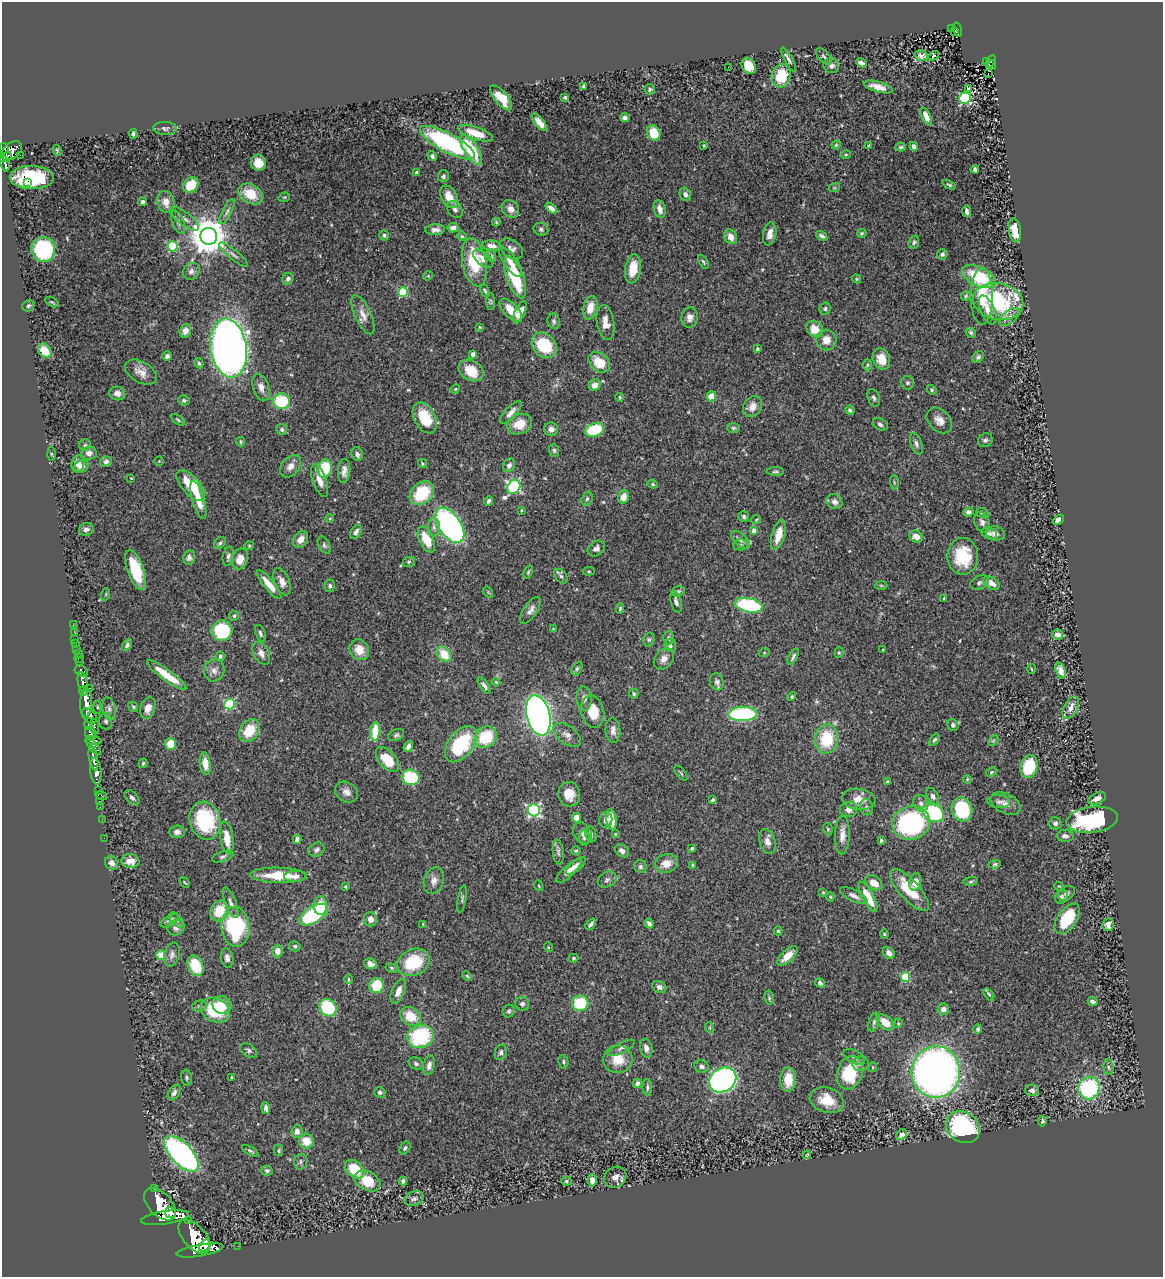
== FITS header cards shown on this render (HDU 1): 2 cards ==
NAXIS1  =                 1161
NAXIS2  =                 1275

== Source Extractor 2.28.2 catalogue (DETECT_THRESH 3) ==
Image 1161 x 1275 px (HDU 1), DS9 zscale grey, 1 PNG px = 1 image px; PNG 1165 x 1279 px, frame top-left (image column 1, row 1275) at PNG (2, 2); each listed source drawn as its Kron ellipse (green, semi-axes under 4 px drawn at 4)
Background 0.887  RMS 0.031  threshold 0.0941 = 3 sigma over >= 5 px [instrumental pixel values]
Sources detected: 512; of the 512, the 500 brightest by FLUX_AUTO listed and drawn (12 fainter detections omitted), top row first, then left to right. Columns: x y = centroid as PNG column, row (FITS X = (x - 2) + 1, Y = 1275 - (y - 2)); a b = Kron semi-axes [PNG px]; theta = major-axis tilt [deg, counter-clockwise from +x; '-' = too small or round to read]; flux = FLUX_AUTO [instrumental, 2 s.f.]
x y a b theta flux
952 28 3 3 - 29
957 29 7 3 -76 130
955 31 3 2 - 34
824 56 10 5 -49 5.7
921 56 7 5 -17 8.9
934 56 5 3 - 49
789 60 13 4 -62 7
986 61 3 3 - 22
990 61 7 3 58 74
861 63 5 4 - 11
992 65 5 3 - 55
749 66 8 6 -62 50
831 66 8 7 - 12
728 67 2 2 - 4.7
988 74 3 2 - 400
781 76 12 9 77 71
584 86 4 3 - 4.8
878 87 15 5 -16 21
968 88 3 3 - 43
650 89 5 5 - 3.9
565 97 4 3 - 3.5
501 98 15 6 -50 48
965 98 6 5 - 230
926 116 9 4 -66 17
625 118 4 4 - 5.4
539 122 10 4 -51 17
165 128 12 6 -2 6.7
475 133 18 6 -19 45
654 133 8 6 -64 45
133 134 5 3 - 3.7
447 143 31 9 -28 350
704 145 3 2 - 1.9
836 145 4 4 - 2.4
868 146 4 3 - 1.9
914 146 4 4 - 9.7
901 147 5 3 - 3.9
4 148 5 4 - 690
57 150 5 4 - 2.2
471 150 17 7 -57 110
11 151 12 7 38 1100
846 154 5 3 - 2.4
20 155 2 2 - 7.5
432 156 5 4 - 5.4
5 157 6 3 20 430
258 163 8 7 - 27
5 164 8 4 -77 340
975 169 4 4 - 6.3
417 173 4 3 - 6.1
443 176 6 5 - 4.4
32 178 22 11 -1 180
27 182 3 3 - 66
191 185 9 6 47 51
949 185 7 3 -25 3.6
834 188 6 4 18 2.8
250 194 13 9 -30 53
685 194 7 5 -69 8.2
284 197 6 4 19 2.6
449 197 12 7 -60 29
142 202 4 3 - 8.2
166 202 11 8 -76 20
551 208 7 4 -41 13
455 209 9 7 -53 7.1
510 209 10 8 -49 13
660 209 9 5 -74 15
967 211 6 3 -82 6.9
227 212 14 4 62 7.6
185 219 17 6 -36 12
178 222 12 6 -68 8.6
496 222 4 4 - 2.7
453 228 5 4 - 11
541 229 7 6 - 5
435 230 10 5 3 9.5
1015 230 12 6 -80 42
862 233 4 4 - 3.3
770 234 11 6 80 17
384 235 5 5 - 4.6
209 236 8 8 - 6200
462 236 5 4 - 2.7
822 236 6 4 -32 6.4
731 237 8 6 -62 19
914 242 7 5 71 4.5
173 246 5 5 - 150
492 246 9 5 -7 16
43 249 12 12 - 190
511 249 13 8 -36 13
233 254 18 5 -39 8.4
942 254 5 5 - 5.2
492 256 6 4 -72 3.3
483 259 12 6 -42 15
474 262 24 12 -79 100
510 262 17 6 -55 20
703 262 7 4 -59 3.9
633 269 15 8 81 45
191 271 9 8 - 9.4
428 276 5 4 - 2.3
515 277 22 8 -70 120
979 277 18 9 -25 110
288 279 6 5 - 6.6
856 279 5 4 - 3
485 291 7 3 -65 3.8
403 292 5 4 - 130
966 296 5 4 - 2.8
982 296 28 11 -90 65
491 301 8 4 -89 3.4
998 301 25 18 -11 230
52 302 7 3 -31 2.7
28 306 6 5 - 4
590 308 12 7 76 27
825 308 6 5 - 4.6
511 310 14 7 -46 41
988 310 15 7 -67 21
520 312 12 5 66 20
363 315 21 8 -65 19
690 317 10 8 80 12
1009 317 12 6 40 12
554 321 8 6 -71 5.2
605 322 17 8 -82 23
480 327 4 3 - 1.7
815 329 9 7 -40 36
185 331 7 5 74 14
971 333 5 4 - 3.3
826 340 10 10 - 23
544 345 14 11 -49 110
229 348 30 18 -81 1800
757 349 3 3 - 4.3
45 351 8 6 -50 39
473 354 4 3 - 13
167 356 4 4 - 5.7
978 357 6 5 - 5
882 359 10 8 -68 33
599 362 12 9 -42 51
199 363 5 4 - 3.8
867 365 6 4 89 3.1
471 370 13 10 -30 54
141 372 17 10 -30 20
908 383 7 6 - 4.5
595 385 6 5 - 14
261 387 14 8 -72 16
455 389 5 4 - 2.3
932 390 5 4 - 3.3
117 393 8 7 - 13
711 396 5 4 - 34
619 397 4 3 - 2.4
874 398 9 6 -66 6
184 400 6 5 - 3.7
282 401 8 7 - 110
752 407 11 8 55 20
850 410 5 4 - 5.8
511 413 14 5 48 13
425 418 17 10 -62 66
178 420 8 3 -39 3.1
939 420 15 10 -45 17
520 424 13 10 22 39
880 424 8 5 -29 6
733 428 6 5 - 3.7
282 429 5 5 - 4.3
551 429 7 7 - 11
594 430 9 6 18 110
985 440 7 6 - 6.2
240 442 4 4 - 2.9
916 444 11 5 -71 7.1
85 445 6 5 - 4
554 450 7 5 -86 4.3
89 453 8 6 6 9.8
51 454 6 4 -88 3.1
357 454 7 5 -71 7.1
106 461 6 5 - 6.8
159 461 4 4 - 1.7
422 463 5 4 - 3
78 464 8 6 80 14
509 465 7 5 61 9
82 466 7 6 - 14
291 466 12 8 49 16
325 469 9 7 76 83
344 471 12 6 86 13
775 471 8 3 -1 3.6
131 478 3 2 - 1.8
320 481 17 7 -70 19
894 482 7 3 -88 2.8
653 484 5 4 - 3
191 485 19 8 -49 84
514 487 7 6 - 380
422 493 13 10 43 100
623 497 7 5 73 19
587 499 7 5 72 4.4
198 500 20 6 -74 29
488 501 5 3 - 5.7
835 502 8 7 - 8.5
521 510 4 2 - 2.1
968 512 5 4 - 7.8
982 513 6 4 -19 3.5
744 516 5 5 - 4.1
330 518 4 3 - 1.9
756 520 5 3 - 1.8
1058 520 6 4 41 11
982 522 10 7 -66 8.9
450 525 20 11 -56 630
434 527 9 6 -88 9.1
86 529 7 6 - 7.5
754 531 4 4 - 20
356 532 8 5 57 8.2
995 533 10 7 -15 12
989 534 8 5 -20 5
778 535 15 6 74 35
916 536 7 5 -34 17
301 539 9 6 54 17
426 540 14 7 -65 48
740 540 11 6 -43 7.6
220 543 7 5 43 4.4
324 545 9 5 -61 5.2
740 545 7 5 2 4.1
249 546 4 4 - 2.4
596 548 9 7 36 8.7
228 556 10 5 79 6.7
963 556 18 15 -89 86
189 558 7 6 - 6.9
240 559 11 8 69 21
409 562 6 5 - 3.3
136 570 21 8 -71 79
589 571 6 4 6 2.7
528 572 7 4 69 2.9
561 576 8 5 -51 5.3
282 582 14 7 -68 16
979 583 10 6 26 6.3
991 583 9 5 -34 19
269 584 18 5 -50 30
881 585 6 4 -2 2.6
330 586 6 5 - 5.1
678 591 7 5 18 5.2
488 592 6 4 -55 2.4
106 594 6 4 71 2
944 598 3 3 - 2
676 602 11 5 -75 7.9
749 605 14 7 -12 210
620 608 5 3 - 3.2
530 610 15 6 55 12
234 616 5 5 - 3
73 625 2 2 - 6.3
553 629 3 3 - 2.7
222 631 10 10 - 120
74 632 2 2 - 11
260 633 9 5 -71 5.4
1058 634 5 5 - 11
669 638 6 5 - 5.1
75 639 2 2 - 6.8
649 639 7 5 75 4.3
76 643 2 2 - 11
127 645 6 4 58 4.8
670 645 7 5 -89 6.6
77 649 2 2 - 8.8
359 650 11 9 -56 30
883 650 3 3 - 2.5
79 653 4 3 - 67
261 653 12 7 -61 12
764 653 6 3 19 1.9
839 653 5 4 - 2.8
444 654 9 6 -50 45
220 656 5 4 - 4.1
793 657 9 3 63 5.1
79 658 5 2 - 21
664 659 12 9 50 14
80 662 3 3 - 170
577 669 7 4 63 3.9
1031 669 5 3 - 1.8
214 670 11 10 - 13
81 671 7 5 -29 500
1061 671 8 4 -71 15
167 675 24 5 -36 50
83 682 10 5 -82 2000
496 682 4 4 - 2.2
717 682 8 7 - 7.5
484 685 9 4 -56 7
90 688 3 2 - 36
83 691 5 3 - 630
634 694 5 4 - 3.4
792 696 5 4 - 3.3
584 699 12 7 -86 11
86 703 14 6 88 4600
230 704 5 5 - 170
97 707 6 4 -86 2.9
133 707 5 4 - 3.1
148 708 11 7 74 19
1071 708 12 6 62 17
109 709 11 6 -78 9.3
593 711 16 11 -77 50
743 714 14 7 2 230
538 715 20 11 -76 1300
89 716 9 6 -47 1900
106 721 8 6 -86 5.7
89 724 6 4 88 600
953 725 6 5 - 5.3
94 726 7 4 -85 370
613 730 13 7 -88 13
249 731 12 9 52 54
375 731 9 5 84 72
90 734 7 5 -68 840
396 735 8 5 25 4.8
567 735 16 9 -37 14
486 737 12 9 42 100
827 739 15 11 82 91
934 740 7 4 55 3.9
93 741 8 4 -4 850
993 741 6 4 45 3.3
170 744 6 5 - 34
461 744 21 12 52 140
408 746 6 4 53 9.5
94 747 10 4 -51 670
93 758 12 4 -79 2100
387 759 14 8 -49 58
143 763 5 3 - 3
205 764 11 5 -82 22
1029 767 12 8 75 87
96 771 13 5 -84 2500
992 772 6 4 28 2.9
681 773 9 3 -51 2.9
411 777 9 7 -11 110
967 779 4 3 - 2.1
887 782 4 3 - 3.1
98 790 2 2 - 16
346 792 12 9 -33 14
569 794 12 11 - 29
101 796 6 3 -15 130
933 796 9 5 -62 7.9
132 798 9 5 -47 7
1097 798 9 5 23 13
859 799 17 10 -6 24
713 800 4 3 - 3.8
99 801 2 2 - 20
999 802 11 6 -4 7.2
921 803 8 7 - 8.4
1005 803 16 9 -27 16
100 807 2 2 - 12
867 807 8 6 -74 6.1
849 809 8 7 - 11
962 809 12 10 -74 150
534 810 6 6 - 360
933 813 11 8 -30 270
576 818 5 4 - 24
102 819 2 2 - 13
611 819 10 5 -80 37
606 820 8 6 80 9.2
1092 820 26 13 7 230
205 821 19 15 -74 170
911 823 19 16 13 340
1055 823 6 6 - 7.5
828 829 6 4 -70 3.3
177 832 7 6 - 9.8
582 833 11 8 -61 9.8
591 834 8 5 -81 5
615 834 4 3 - 2.2
842 835 19 7 87 18
1065 836 8 6 -5 10
104 838 2 2 - 10
227 838 17 6 -81 34
584 838 7 5 -85 6.6
297 839 4 4 - 6.4
881 840 4 4 - 3.6
767 841 12 8 -75 13
692 848 4 3 - 3.7
317 850 8 6 32 6.4
576 851 5 4 - 2.9
622 851 8 5 -35 9.1
558 852 12 5 -83 7
223 857 11 5 17 6
130 861 9 7 -3 18
111 863 7 6 - 12
666 863 11 9 14 22
995 864 6 4 10 3.4
693 865 4 4 - 3.9
576 866 12 5 42 10
640 867 6 6 - 5.3
569 871 17 5 42 17
278 875 29 7 -1 65
295 876 11 5 2 8.5
607 880 10 7 32 6.9
434 881 14 9 71 15
971 881 7 4 7 3.4
915 882 9 6 75 17
185 883 6 3 -48 2.1
874 883 9 6 -34 22
539 886 5 3 - 1.7
1059 886 5 3 - 1.7
345 887 3 3 - 2.7
909 890 27 10 -47 69
823 892 3 3 - 2.1
1066 893 9 6 32 7
854 896 15 5 -26 11
830 897 4 4 - 2.1
868 897 17 5 -62 44
1061 897 7 6 - 5.4
462 899 14 3 80 4
231 903 16 5 -69 9
320 906 9 7 -89 53
219 911 11 8 64 53
314 915 16 8 31 200
370 919 7 6 - 12
1067 919 17 9 54 94
176 920 9 5 -50 5.2
170 921 10 4 31 8.7
649 923 5 3 - 7.7
423 924 3 3 - 1.9
591 924 6 3 48 6.1
1108 925 6 5 - 9.2
176 927 8 7 - 9.8
235 927 20 14 -85 190
778 931 4 4 - 3.4
884 934 4 4 - 2.2
295 946 6 5 - 3.9
548 947 5 3 - 1.8
277 951 6 5 - 16
889 953 7 5 -45 11
161 955 4 4 - 94
172 955 12 7 75 10
787 956 13 6 43 24
227 958 10 6 -80 8.7
574 958 5 4 - 3.6
413 962 17 13 24 95
370 964 7 5 -23 10
195 966 10 7 -67 73
391 968 6 4 -28 3.3
467 976 5 4 - 3.1
905 977 5 5 - 130
348 979 5 3 - 2.3
820 983 5 4 - 9.2
376 986 7 7 - 73
659 987 7 6 - 7.8
398 991 13 6 66 18
989 994 7 4 -51 3.6
769 998 7 4 -82 3.3
1093 1001 5 3 - 6.4
580 1003 8 7 - 93
522 1004 7 7 - 7.3
222 1005 10 8 -27 32
199 1006 7 5 18 5.1
328 1008 9 8 - 120
943 1009 6 5 - 13
215 1010 15 11 -28 100
509 1011 6 6 - 4.2
410 1016 11 8 -34 48
874 1022 10 5 73 6
885 1022 10 6 -40 32
898 1023 5 4 - 2.9
710 1028 5 3 - 1.9
978 1029 5 4 - 4.7
420 1036 13 11 23 190
621 1048 15 5 27 7.3
646 1048 10 6 -77 10
249 1050 9 6 -32 5.8
501 1052 8 6 74 5.7
854 1057 12 6 -28 7.4
618 1059 14 14 - 41
563 1062 7 5 -77 4.1
416 1064 8 6 -26 5.7
861 1064 8 7 - 8.3
429 1065 10 6 78 10
701 1066 7 6 - 5.7
873 1067 5 4 - 2.4
1108 1067 8 5 -85 4.7
936 1072 25 24 - 1800
850 1073 17 12 71 110
186 1078 8 5 -85 4.3
232 1078 3 3 - 2.8
723 1080 14 11 34 830
788 1080 12 8 90 44
637 1083 4 4 - 7.9
647 1087 8 5 -88 4.7
1089 1088 11 10 - 240
1032 1090 7 6 - 8.1
380 1092 5 5 - 4.1
174 1093 9 5 57 6.4
827 1100 17 12 -17 47
266 1108 6 4 -84 6.4
1042 1121 5 4 - 3.1
963 1127 18 15 -36 340
297 1131 6 5 - 12
902 1135 6 5 - 17
306 1141 7 7 - 34
405 1148 7 5 55 4.3
250 1151 9 4 -29 4.6
278 1151 5 4 - 2.8
181 1154 22 10 -47 610
807 1155 4 3 - 2
301 1162 8 6 77 5.6
355 1169 11 7 -42 62
267 1170 6 4 -15 5.1
615 1177 11 10 - 14
592 1180 6 4 89 14
367 1181 14 9 -28 53
403 1181 4 4 - 4.7
566 1181 5 4 - 2.9
154 1188 3 3 - 130
414 1199 10 7 18 7.9
160 1204 19 11 -46 8900
170 1213 5 5 - 1500
165 1218 24 6 8 6200
188 1221 3 3 - 89
194 1237 20 11 -49 8000
205 1246 7 5 44 1400
238 1246 2 2 - 8.3
200 1250 23 5 10 5200
At the frame edge (FLAGS 8, measured only in part): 2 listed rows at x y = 4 148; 5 157
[12 fainter detections neither listed nor drawn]